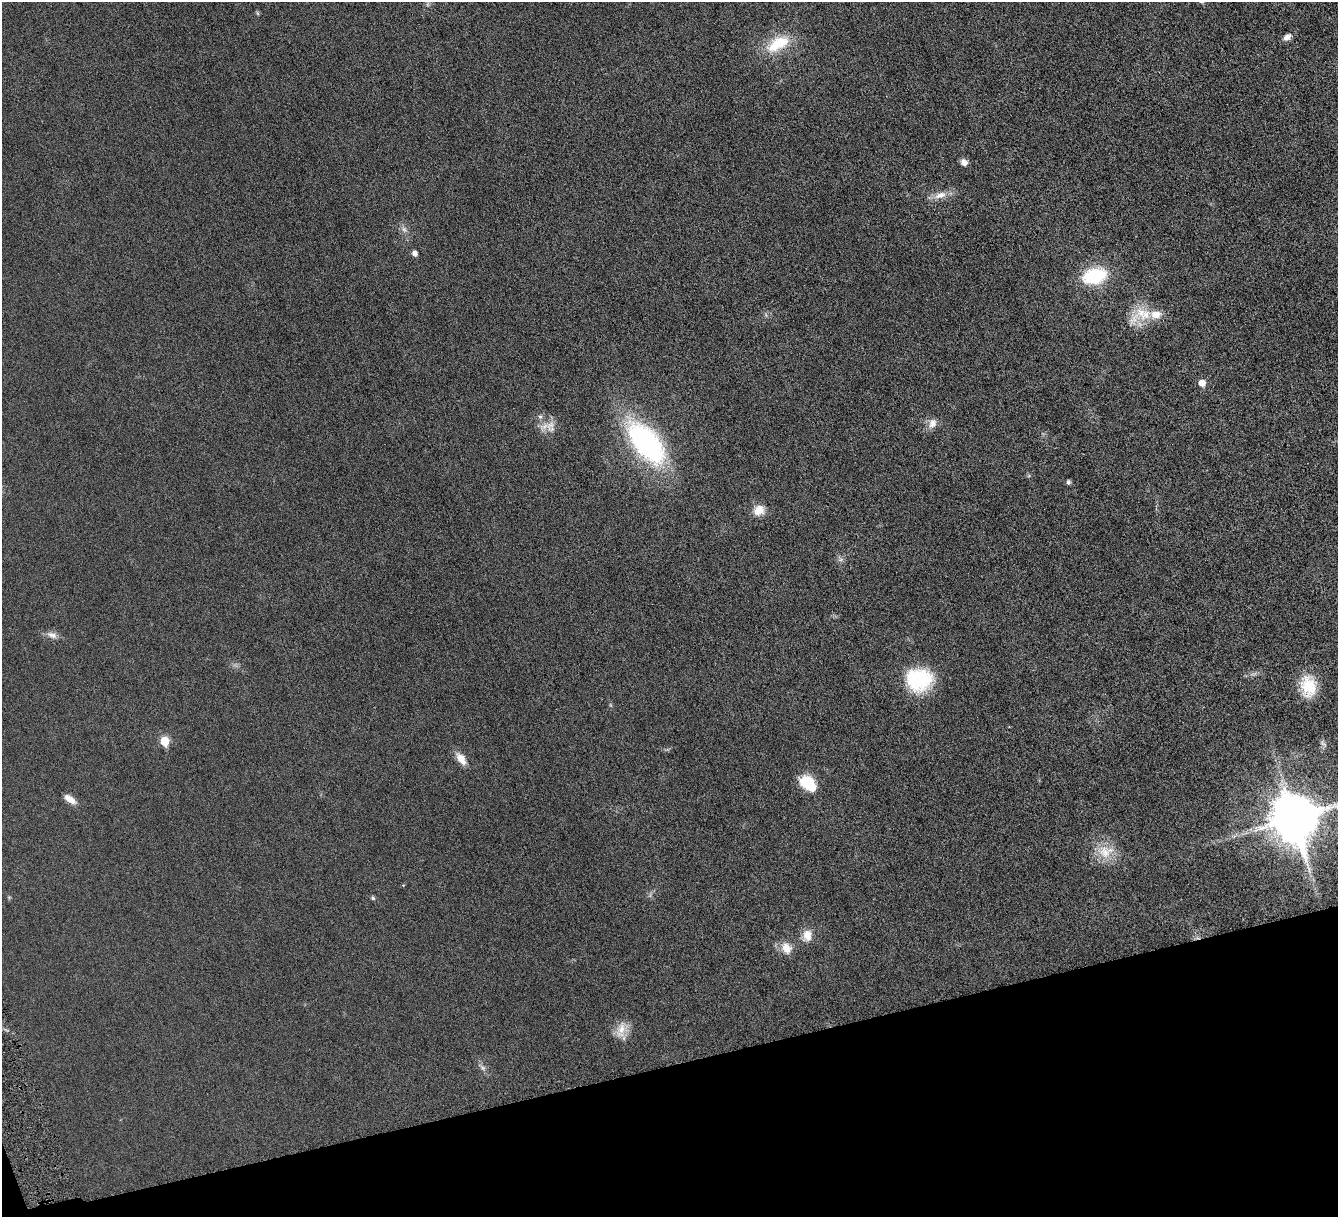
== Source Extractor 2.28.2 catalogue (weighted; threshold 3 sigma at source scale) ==
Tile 14 of 4 x 4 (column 2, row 4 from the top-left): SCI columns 1343-2678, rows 283-1497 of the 5353 x 5300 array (HDU 1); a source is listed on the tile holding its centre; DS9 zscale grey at full resolution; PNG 1340 x 1219 px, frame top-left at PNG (2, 2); no overlay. Shown black and unused: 13% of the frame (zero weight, under 4 of 8 exposures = <1% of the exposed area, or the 3 px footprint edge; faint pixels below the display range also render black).
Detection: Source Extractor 2.28.2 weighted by HDU 2 'WHT'; one run over the whole footprint, this tile lists its part. Background 0.0252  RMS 0.0048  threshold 0.0198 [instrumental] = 3 sigma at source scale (4.09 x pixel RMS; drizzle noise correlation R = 1.36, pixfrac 0.8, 0.05/0.05 arcsec/px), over >= 5 px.
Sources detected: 35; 1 too faint to see at this stretch — not listed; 2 inside a brighter listed object's ellipse — not listed separately; the other 32 listed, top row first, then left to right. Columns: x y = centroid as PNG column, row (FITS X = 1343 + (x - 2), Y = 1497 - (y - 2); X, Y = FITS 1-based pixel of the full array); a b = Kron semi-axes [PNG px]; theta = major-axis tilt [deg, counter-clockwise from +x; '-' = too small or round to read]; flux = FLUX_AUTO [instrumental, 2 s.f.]
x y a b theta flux
257 13 6 4 -71 0.51
1287 37 9 6 33 2.5
778 44 35 17 29 15
964 162 8 6 -51 2.4
940 195 19 9 19 4.3
404 229 9 6 -62 1.6
414 253 6 5 - 2.3
1094 276 18 12 14 32
1140 315 37 18 29 11
1202 383 5 5 - 5.1
932 423 13 11 77 3.1
550 427 19 12 -83 4.8
646 443 47 22 -51 87
1068 482 5 4 - 1.1
759 510 15 13 31 4.7
841 560 7 4 1 0.96
52 635 15 8 -19 2.5
919 679 29 24 2 28
1308 686 26 18 -85 13
164 741 6 5 - 12
1323 743 13 5 -43 1.1
461 759 15 8 -56 4.7
808 784 21 12 -41 14
70 799 16 7 -35 3.3
1294 818 15 14 - 2000
1234 836 7 4 19 0.86
1105 851 25 18 7 9.7
373 898 5 5 - 0.77
807 935 15 12 83 4.7
786 948 17 12 -56 4.9
621 1030 22 14 67 5.6
482 1067 12 6 -43 1.7
Isophote crosses this tile's border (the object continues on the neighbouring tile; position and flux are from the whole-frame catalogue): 1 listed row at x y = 1294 818